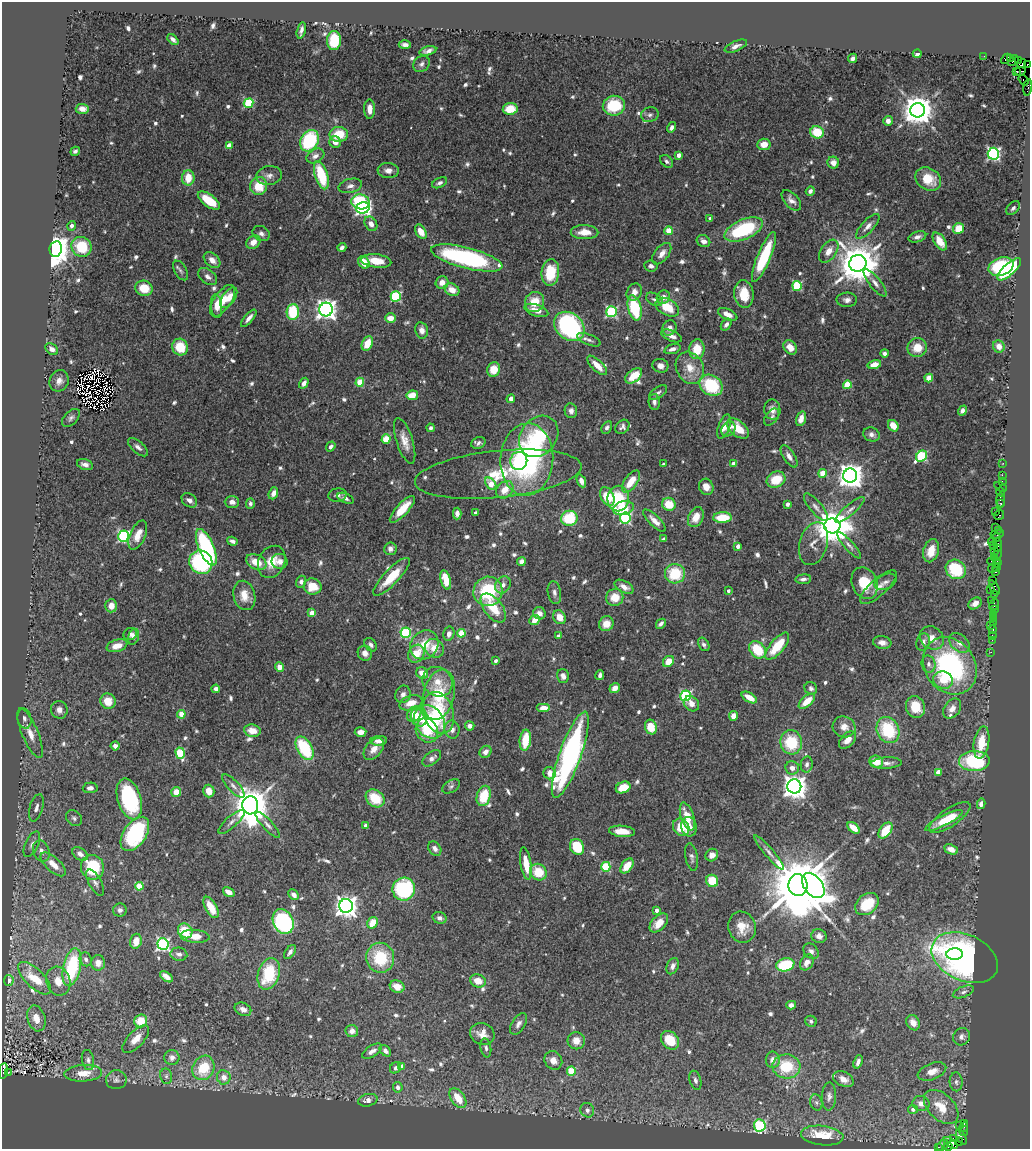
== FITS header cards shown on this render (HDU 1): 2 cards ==
NAXIS1  =                 1028
NAXIS2  =                 1147

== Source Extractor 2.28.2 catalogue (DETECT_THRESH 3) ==
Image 1028 x 1147 px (HDU 1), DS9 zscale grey, 1 PNG px = 1 image px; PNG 1032 x 1151 px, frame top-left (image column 1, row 1147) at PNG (2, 2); each listed source drawn as its Kron ellipse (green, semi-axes under 4 px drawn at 4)
Background 0.586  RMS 0.03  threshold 0.0895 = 3 sigma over >= 5 px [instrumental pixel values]
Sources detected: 752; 3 with non-positive FLUX_AUTO (blend fragments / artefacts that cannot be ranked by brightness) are neither listed nor drawn; of the other 749, the 500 brightest by FLUX_AUTO listed and drawn (249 fainter detections omitted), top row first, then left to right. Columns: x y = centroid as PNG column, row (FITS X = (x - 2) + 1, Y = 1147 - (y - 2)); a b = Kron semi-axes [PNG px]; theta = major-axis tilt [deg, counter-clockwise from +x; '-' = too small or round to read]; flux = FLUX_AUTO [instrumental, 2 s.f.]
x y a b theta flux
301 30 8 3 76 7.2
173 39 6 4 -44 7.8
334 41 9 7 85 69
405 45 6 4 -1 6.7
736 46 12 5 23 10
428 51 8 4 14 8.6
917 54 4 4 - 8.8
984 56 2 2 - 11
853 58 5 4 - 7.8
1010 58 4 3 - 63
1006 59 6 3 42 82
1013 61 6 2 47 64
1018 61 3 3 - 11
421 64 9 7 42 6.9
1022 64 5 3 - 140
1027 64 3 3 - 37
1016 71 3 2 - 140
1020 71 5 3 - 85
1024 80 6 3 -54 58
1028 87 8 3 81 46
249 103 5 4 - 140
614 106 11 10 - 94
82 109 7 5 -2 11
370 109 10 5 -90 19
510 109 7 6 - 49
918 110 7 7 - 3900
650 115 9 7 15 7.6
888 121 5 4 - 12
672 127 5 4 - 7.3
817 132 7 6 - 64
339 134 9 7 1 56
310 141 11 9 59 160
335 142 6 5 - 14
764 144 6 5 - 24
229 146 4 4 - 24
75 151 5 4 - 5.7
993 154 6 5 - 410
679 155 4 4 - 18
315 156 9 6 28 11
667 161 7 5 -45 6.2
833 163 6 5 - 17
388 170 10 7 -4 12
321 175 14 6 -72 98
269 176 13 9 7 13
188 178 8 6 90 36
928 179 13 11 -33 47
440 183 8 5 24 6.1
259 186 9 8 - 47
350 186 12 7 14 9.9
810 191 5 4 - 7.3
791 200 12 7 -47 11
209 201 13 6 -36 59
360 202 9 7 -10 140
363 208 7 5 18 520
1013 208 8 5 43 5.7
710 218 3 3 - 7
371 224 8 5 -57 12
71 226 5 4 - 7.2
868 226 16 6 47 13
959 228 5 5 - 43
744 229 20 10 23 160
669 231 4 4 - 58
421 232 8 5 -59 23
584 232 14 7 0 28
261 234 9 7 -29 8.6
917 237 9 5 18 8.6
703 241 7 5 -31 9.7
940 241 10 5 -56 25
253 242 7 6 - 18
81 247 10 9 - 82
342 247 4 4 - 7.2
56 249 8 6 82 3100
829 251 13 8 55 19
662 254 12 7 52 15
764 257 27 6 67 130
467 258 37 10 -14 330
212 260 9 6 -42 16
376 261 15 6 -7 37
364 262 6 5 - 31
858 263 9 8 - 7800
651 266 7 5 -6 6
1001 267 13 9 18 140
1009 269 15 5 42 150
180 270 11 6 -59 5.7
550 272 13 9 84 71
208 277 11 7 -37 8.7
442 283 6 6 - 17
875 283 17 5 -52 13
797 286 5 5 - 140
144 288 9 7 -17 47
452 290 8 6 -29 22
634 292 9 7 62 14
744 294 14 9 -83 47
396 296 5 5 - 180
663 297 7 6 - 14
229 298 11 6 54 25
654 299 9 6 -30 6.1
847 300 10 7 1 9.4
223 301 18 8 55 51
535 302 10 9 - 41
217 306 12 5 -84 15
667 307 12 8 -29 54
635 308 13 6 -76 130
326 310 7 6 - 1300
536 310 12 6 -18 19
293 312 8 6 86 100
611 312 5 5 - 230
728 314 10 5 -25 15
249 318 10 4 50 11
390 318 5 5 - 20
726 324 7 4 54 6.8
569 326 17 13 -41 340
669 328 8 6 62 12
422 330 8 6 -79 12
671 336 11 5 -22 12
589 340 12 5 -22 7.5
367 343 8 5 64 37
999 346 6 5 - 17
180 347 8 8 - 48
790 347 8 6 -51 21
917 348 10 9 - 36
52 349 7 5 -37 12
672 349 8 4 18 9.1
697 349 10 7 83 45
884 353 4 4 - 6.7
874 364 7 4 14 20
597 365 13 5 -44 27
660 366 8 7 - 12
690 368 16 13 -63 33
494 369 7 6 - 33
634 376 9 6 39 48
929 378 4 4 - 42
59 381 11 9 68 14
360 382 4 4 - 58
304 383 6 4 59 12
711 385 12 9 -34 120
847 385 4 4 - 71
658 392 10 5 34 6.2
412 395 6 4 11 27
511 399 4 4 - 12
654 402 8 5 -87 6.8
772 409 10 8 -81 16
571 411 7 6 - 8.5
963 411 5 4 - 7
772 417 10 6 52 6.3
71 418 11 6 46 7.2
801 419 8 4 74 16
893 426 6 5 - 27
622 427 8 6 45 7.1
724 427 13 5 68 14
431 428 4 3 - 5.7
607 428 7 5 59 5.7
728 429 8 6 52 12
738 429 13 7 -40 41
871 434 8 7 - 9.2
539 436 22 18 51 140
386 439 5 4 - 79
405 441 24 8 -72 24
478 443 7 5 21 6.8
331 446 5 4 - 6.5
138 447 12 5 -42 8.8
789 456 13 6 -57 12
922 456 6 5 - 190
527 459 36 26 87 410
519 461 9 8 - 62
1003 463 2 2 - 15
85 464 8 5 -16 9.7
664 464 4 3 - 5.6
733 464 4 4 - 19
823 473 4 4 - 50
498 474 83 23 6 140
1002 475 2 2 - 27
850 476 7 7 - 2300
776 480 10 7 26 52
581 481 7 4 -67 8.8
631 481 13 6 53 38
1002 481 2 2 - 22
491 484 7 4 -50 39
706 487 8 7 - 18
1001 487 6 3 -28 77
505 490 10 7 47 28
1000 492 4 3 - 43
273 493 6 4 67 15
338 495 9 6 7 7.4
607 496 10 6 -62 57
346 498 9 5 -23 7.8
618 498 13 11 81 84
189 500 8 6 -39 9.7
1001 500 7 3 90 97
232 502 7 6 - 12
250 503 5 4 - 6
1001 503 3 3 - 43
669 504 7 6 - 44
787 504 4 3 - 10
816 507 17 6 -50 12
623 508 10 6 13 63
402 509 17 6 47 45
850 510 18 5 41 11
995 512 3 3 - 37
475 513 3 3 - 7.1
457 514 6 4 89 9.5
999 515 5 5 - 65
696 517 10 7 65 27
569 518 8 7 - 92
625 518 5 5 - 240
722 518 9 5 3 61
654 521 15 5 -44 16
832 526 8 7 - 5500
995 527 3 2 - 27
998 530 4 2 - 41
997 534 7 3 8 130
138 535 15 7 66 23
124 536 5 5 - 310
996 537 4 3 - 79
664 539 4 4 - 6
232 541 5 4 - 5.9
993 542 5 2 - 34
813 544 22 14 74 21
849 545 17 4 -48 8.2
994 545 3 3 - 29
998 545 7 3 -86 39
738 546 4 4 - 12
206 547 20 7 -67 290
390 549 6 6 - 8.8
931 551 12 7 75 32
994 551 2 2 - 27
998 553 7 3 78 130
994 557 3 3 - 83
280 561 8 7 - 14
994 561 7 2 0 64
201 562 12 11 - 230
256 562 11 7 -26 32
272 562 17 13 63 37
521 562 4 4 - 13
997 563 5 2 - 35
994 567 6 3 37 110
997 567 3 3 - 72
956 569 10 9 - 100
996 572 4 3 - 62
675 574 10 9 - 84
392 577 25 7 46 58
803 579 8 4 6 6.6
446 580 10 5 -75 45
993 580 2 2 - 28
301 582 6 5 - 7.2
885 582 12 7 26 9.6
865 583 16 12 -67 53
503 585 9 7 58 12
313 586 9 8 - 42
624 587 10 5 -29 15
878 587 23 8 42 22
994 588 8 3 -62 70
990 589 2 2 - 9
488 591 15 14 - 130
728 591 3 3 - 5.7
554 593 11 6 -81 9
995 594 3 2 - 33
244 595 15 11 -75 27
615 597 9 8 - 34
992 600 3 2 - 36
975 603 7 5 34 13
994 604 6 4 57 53
111 606 6 6 - 19
493 608 17 9 -52 52
994 610 2 2 - 22
312 613 4 4 - 29
539 613 6 6 - 12
994 614 3 2 - 31
559 617 7 6 - 24
993 618 2 2 - 13
535 620 5 5 - 22
993 622 2 2 - 11
606 624 7 7 - 25
661 624 5 3 - 7.4
991 625 2 2 - 9.3
993 630 4 3 - 88
406 633 5 5 - 190
461 633 4 4 - 55
130 634 7 6 - 8.8
449 634 7 5 77 11
992 635 2 2 - 7.5
558 636 3 3 - 6.9
133 637 8 5 73 8.2
932 638 13 11 -39 23
992 640 2 2 - 15
923 642 9 6 72 9.9
882 643 9 6 -8 13
959 643 12 8 -40 14
704 644 7 5 -58 6
371 645 7 5 -55 6.9
424 645 15 13 54 51
117 646 10 6 15 24
777 646 16 7 50 66
434 648 10 8 -44 29
757 650 10 7 -49 73
991 652 2 2 - 11
365 653 8 7 - 13
416 654 9 7 61 34
496 661 4 3 - 6.4
668 662 6 5 - 27
929 664 8 7 - 9
950 666 30 25 -55 360
279 667 5 4 - 20
422 673 6 5 - 23
600 675 5 3 - 7.6
563 676 7 5 -75 9.9
943 680 10 8 -21 27
437 682 16 14 -42 36
615 688 5 4 - 13
811 688 6 6 - 6.4
216 689 4 4 - 8.4
403 694 9 7 69 10
439 695 25 15 77 110
685 696 5 5 - 230
749 697 8 4 -32 28
108 701 8 7 - 32
807 701 10 5 41 35
411 703 12 7 18 31
691 704 8 6 -42 13
915 707 11 9 -69 51
544 708 7 4 0 18
952 709 11 8 53 17
59 710 9 8 - 13
438 713 21 15 -72 96
181 714 4 4 - 34
414 714 8 6 54 28
733 716 5 4 - 15
419 717 9 7 -63 36
24 719 10 7 -80 8.6
429 722 18 14 -55 160
470 726 5 4 - 7.9
651 727 7 6 - 44
844 727 11 10 - 19
427 730 12 10 -60 46
452 730 9 7 -80 12
888 730 13 11 -66 120
252 731 8 6 -10 21
361 732 6 4 5 14
30 733 26 8 -67 31
525 740 10 5 83 56
847 740 10 6 44 19
379 741 8 5 4 14
791 742 12 11 - 90
981 743 16 7 81 49
115 746 4 4 - 8.7
304 748 13 7 -60 130
374 749 12 8 49 19
485 752 6 5 - 12
180 753 6 4 -73 100
570 755 45 11 70 530
432 758 11 6 37 9.4
876 761 7 6 - 33
974 761 15 10 2 160
887 763 15 5 2 11
807 764 8 6 80 6.7
792 768 7 6 - 13
938 772 4 4 - 25
550 773 6 6 - 17
233 786 15 5 -46 9.2
451 786 9 6 29 5.6
794 786 7 7 - 2100
623 787 7 5 23 41
90 788 7 5 1 8.9
209 791 6 5 - 23
176 792 5 5 - 20
484 796 10 7 74 62
375 798 10 8 -39 58
129 799 21 11 -73 200
981 804 5 4 - 12
250 805 9 8 - 6400
36 808 14 6 74 13
687 816 14 6 -71 37
950 817 24 9 34 53
74 818 9 7 -47 6.5
944 821 21 5 27 31
231 822 17 5 42 10
268 825 17 5 -47 9.8
366 825 4 3 - 13
681 827 9 7 -52 48
689 827 10 8 -76 18
853 828 7 4 -41 29
622 831 13 5 -5 25
885 831 9 5 55 55
135 834 19 11 56 210
32 844 14 6 65 11
577 847 8 7 - 79
435 848 8 6 -55 9.4
951 849 7 5 -24 20
41 851 11 8 -68 13
769 852 22 4 -49 12
80 854 9 6 -34 12
712 855 6 6 - 13
692 857 14 6 -80 7.2
53 864 16 7 -42 29
526 864 16 5 -81 46
627 866 8 5 53 31
92 867 12 11 - 120
606 867 5 4 - 110
538 872 9 8 - 53
712 881 6 5 - 60
95 883 14 6 -60 9
798 885 11 9 -88 22000
813 885 14 9 -52 1800
139 886 4 4 - 63
404 889 11 11 - 190
229 892 6 4 -32 15
294 895 6 4 -46 9.9
867 904 13 9 40 58
346 906 7 7 - 1600
211 907 12 5 -60 42
120 910 7 6 - 7.6
657 910 4 3 - 11
440 918 7 5 -17 9.1
283 921 13 10 -65 290
372 923 6 5 - 29
659 923 11 7 47 29
742 927 15 14 - 37
185 931 8 6 -48 54
195 936 14 6 -4 28
819 936 8 7 - 9.9
136 941 7 5 75 26
163 944 6 5 - 400
811 951 8 7 - 8.3
290 952 8 4 54 8.1
179 954 8 6 -7 8.4
955 954 8 5 -2 62
380 958 15 14 - 95
965 958 35 23 -25 660
86 959 7 6 - 7.2
807 962 8 6 61 15
98 963 7 7 - 16
785 965 9 6 13 120
673 966 8 5 66 10
72 967 19 8 77 150
269 974 16 10 72 110
166 977 7 4 -38 19
35 978 21 9 -45 47
9 980 5 5 - 5.7
58 981 15 12 -71 24
478 981 8 6 -21 28
397 987 7 6 - 22
963 992 11 5 22 7.5
791 1005 5 4 - 8.8
243 1009 8 6 -25 14
36 1018 13 9 -74 26
140 1021 6 6 - 37
811 1021 6 5 - 5.6
913 1023 8 6 -61 16
518 1024 12 6 58 10
352 1031 6 6 - 12
482 1034 12 10 -23 20
962 1037 9 8 - 8.7
136 1039 17 7 46 22
670 1040 10 8 -49 60
576 1041 9 8 - 24
486 1048 9 5 -80 6.3
372 1051 11 5 33 9.4
385 1051 6 4 -44 7.7
172 1057 7 7 - 10
88 1060 10 6 -81 7.1
553 1060 10 8 -52 19
773 1060 8 7 - 15
858 1062 7 4 70 7.2
402 1066 4 4 - 14
786 1066 14 12 -3 83
203 1068 12 10 62 73
396 1068 6 5 - 7.7
3 1071 8 4 82 300
571 1071 5 4 - 91
932 1071 15 8 21 19
8 1073 3 3 - 57
83 1073 19 8 3 31
166 1076 8 6 -77 5.8
224 1077 7 7 - 18
843 1079 11 7 -25 17
116 1080 10 9 - 9.8
695 1080 10 5 -74 7
956 1082 9 6 -87 6.8
398 1087 5 5 - 7.4
829 1096 14 7 87 9.9
458 1098 11 6 -55 42
368 1100 10 6 13 12
816 1102 8 6 -74 5.8
921 1103 8 7 - 14
941 1107 21 13 -44 43
913 1109 5 4 - 7.7
587 1110 7 6 - 7.9
964 1123 3 2 - 41
760 1125 6 6 - 200
959 1125 3 2 - 5.6
963 1127 5 3 - 17
964 1131 5 3 - 17
822 1136 21 9 -7 66
961 1137 8 3 -65 110
953 1138 4 2 - 21
959 1142 4 2 - 79
951 1143 8 4 -35 390
943 1145 6 4 37 97
948 1146 4 3 - 78
938 1147 3 2 - 15
At the frame edge (FLAGS 8, measured only in part): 4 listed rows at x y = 1027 64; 1028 87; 3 1071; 938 1147
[249 fainter detections neither listed nor drawn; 3 non-positive-flux detections neither listed nor drawn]